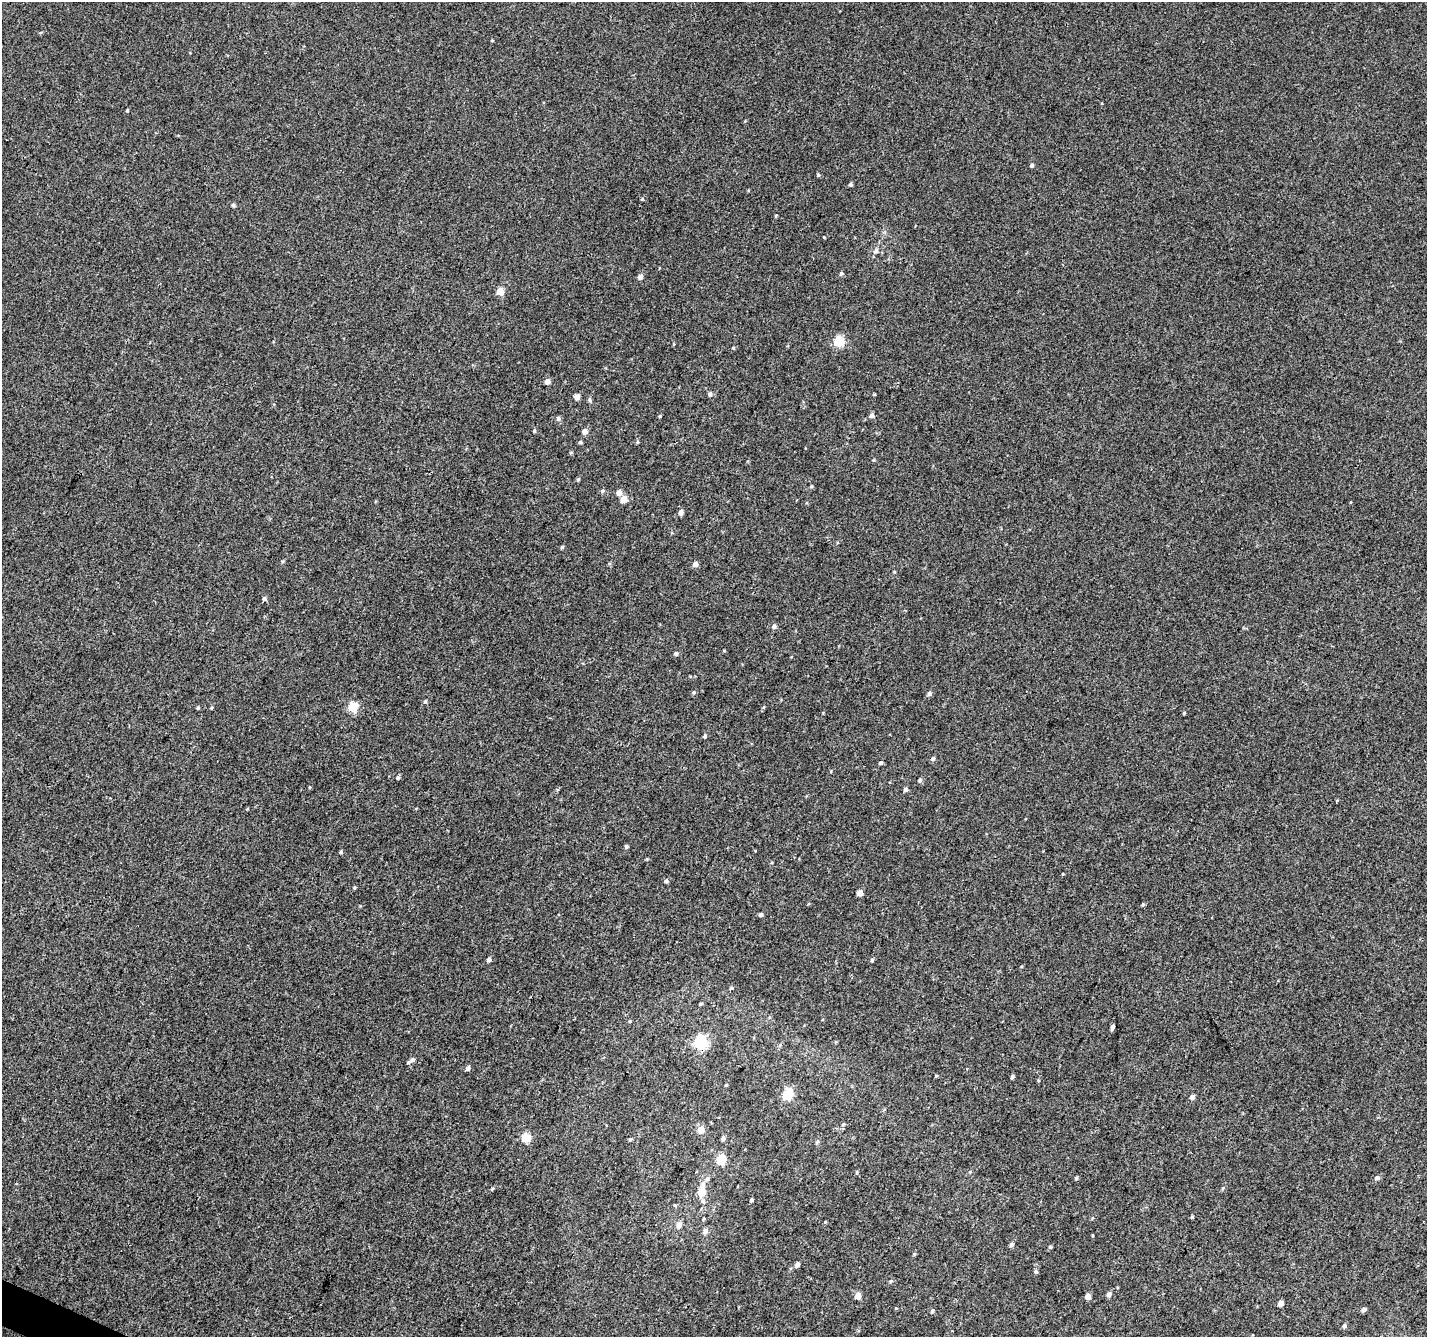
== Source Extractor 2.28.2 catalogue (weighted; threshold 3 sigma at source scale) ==
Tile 7 of 4 x 4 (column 3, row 2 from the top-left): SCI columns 2851-4275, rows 2876-4210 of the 5709 x 5816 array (HDU 1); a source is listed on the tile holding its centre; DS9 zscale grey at full resolution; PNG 1429 x 1339 px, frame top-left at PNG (2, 2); no overlay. Shown black and unused: <1% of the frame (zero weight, under 3 of 4 exposures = <1% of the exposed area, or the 3 px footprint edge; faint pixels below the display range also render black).
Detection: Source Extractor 2.28.2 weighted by HDU 2 'WHT'; one run over the whole footprint, this tile lists its part. Background 7.35e-04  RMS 0.0034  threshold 0.0153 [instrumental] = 3 sigma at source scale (4.5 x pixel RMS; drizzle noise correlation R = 1.50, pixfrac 1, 0.0396/0.0396 arcsec/px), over >= 5 px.
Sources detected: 102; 1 inside a brighter listed object's ellipse — not listed separately; the other 101 listed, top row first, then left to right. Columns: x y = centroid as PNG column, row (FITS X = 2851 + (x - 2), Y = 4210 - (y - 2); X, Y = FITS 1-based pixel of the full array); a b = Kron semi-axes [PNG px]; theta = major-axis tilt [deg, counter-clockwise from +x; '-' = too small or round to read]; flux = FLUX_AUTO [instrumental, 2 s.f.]
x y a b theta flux
492 40 4 3 - 0.27
127 110 3 3 - 0.3
1032 165 5 4 - 0.66
818 175 4 4 - 0.39
850 184 4 4 - 0.61
642 199 4 4 - 0.36
233 205 4 4 - 0.64
876 251 7 6 - 1.1
841 273 5 4 - 0.63
640 277 5 5 - 1.6
500 291 5 5 - 6.4
839 341 5 5 - 20
733 348 5 3 - 0.32
547 381 4 4 - 2.1
710 394 5 5 - 0.92
577 397 6 5 - 1.8
590 400 5 4 - 0.57
872 415 5 5 - 1.1
660 416 4 3 - 0.38
559 419 6 6 - 0.73
534 431 5 4 - 0.42
585 432 6 5 - 1.7
580 442 5 4 - 0.49
571 452 5 3 - 0.35
578 479 5 4 - 0.47
811 486 4 4 - 0.38
602 491 5 4 - 0.52
619 493 6 5 - 1.9
624 499 6 5 - 3.5
681 512 5 5 - 1.4
562 547 4 4 - 0.46
695 564 5 4 - 2
264 598 6 5 - 0.67
774 626 6 6 - 0.92
724 650 5 3 - 0.28
676 653 5 4 - 0.72
694 692 5 4 - 0.46
929 693 5 5 - 0.88
425 701 4 4 - 0.52
353 707 5 5 - 16
198 708 5 4 - 0.4
211 708 4 3 - 0.31
1184 713 4 3 - 0.32
705 736 5 4 - 0.54
933 759 6 5 - 0.74
880 763 5 4 - 0.52
398 778 5 5 - 0.57
920 780 5 4 - 0.62
906 789 5 5 - 0.85
626 846 5 4 - 0.53
341 852 4 4 - 0.44
666 881 5 4 - 0.69
354 887 5 3 - 0.36
860 893 5 4 - 2.8
1143 904 5 4 - 0.41
761 915 4 4 - 0.73
489 960 5 4 - 0.87
872 960 5 4 - 0.55
731 988 6 4 23 0.47
701 1004 4 3 - 0.41
630 1021 5 4 - 0.32
1112 1027 5 3 - 1
700 1042 6 6 - 51
412 1059 7 6 - 1.1
468 1068 5 5 - 1
936 1076 5 3 - 0.26
1012 1077 4 4 - 0.61
726 1085 5 3 - 0.33
788 1094 6 5 - 25
1192 1097 5 5 - 1.1
843 1124 6 4 71 0.4
701 1129 6 5 - 4.2
526 1137 5 5 - 13
723 1138 5 5 - 0.85
630 1139 4 4 - 0.4
817 1141 6 5 - 0.54
721 1159 5 5 - 15
857 1172 5 3 - 0.35
1076 1178 5 4 - 0.42
1377 1178 6 5 - 0.99
707 1179 7 6 - 0.81
1223 1188 5 4 - 0.39
701 1192 12 10 79 3.9
751 1200 4 3 - 0.58
1192 1217 4 4 - 0.34
825 1222 4 3 - 0.27
679 1225 8 6 44 1.4
705 1231 7 6 - 1.1
1011 1245 5 5 - 0.79
1050 1247 5 4 - 0.38
914 1254 5 4 - 0.38
797 1264 5 4 - 1.4
1036 1271 5 5 - 0.58
891 1281 5 4 - 0.49
1109 1294 5 5 - 1.2
858 1296 5 5 - 3.4
1088 1296 4 4 - 2.5
1281 1303 4 4 - 2
1364 1309 5 4 - 0.99
932 1311 5 4 - 0.61
1344 1326 5 4 - 0.65
Unlisted compact peaks at least as high as the median listed source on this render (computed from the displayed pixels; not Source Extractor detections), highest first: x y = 492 1188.